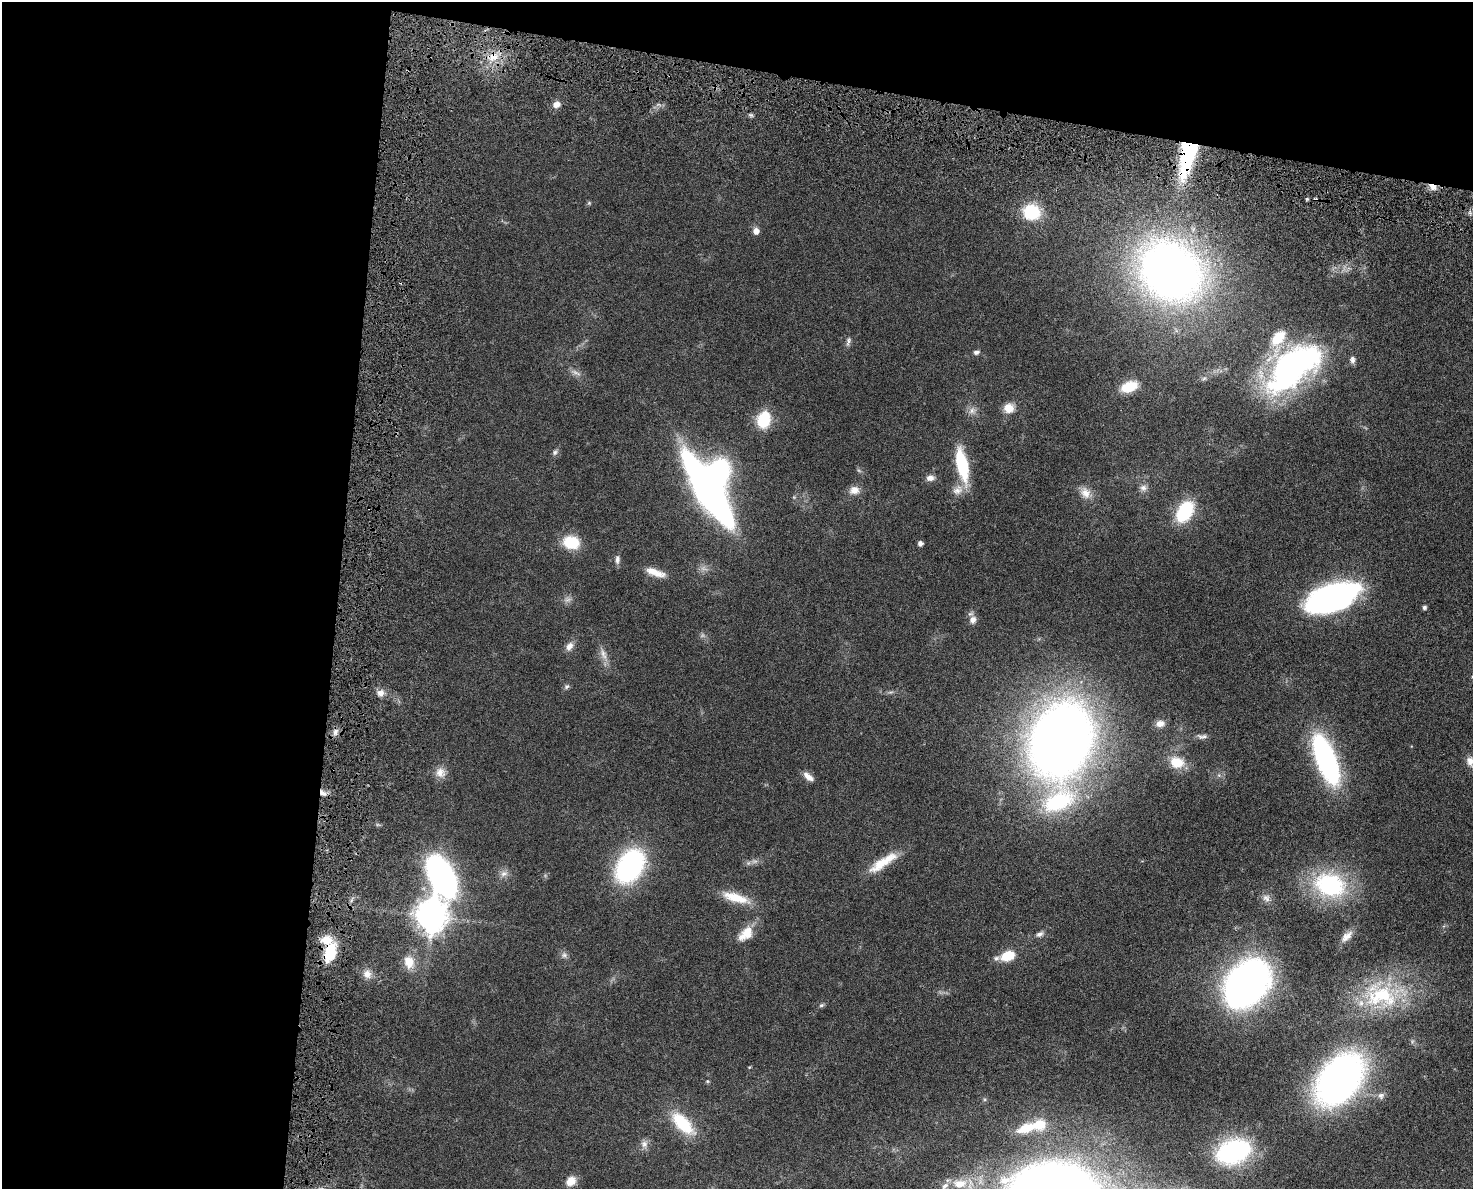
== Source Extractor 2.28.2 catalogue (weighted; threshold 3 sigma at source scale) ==
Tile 1 of 3 x 4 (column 1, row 1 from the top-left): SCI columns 194-1664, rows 3641-4827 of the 4909 x 4905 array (HDU 1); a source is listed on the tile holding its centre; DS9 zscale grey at full resolution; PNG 1475 x 1191 px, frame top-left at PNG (2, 2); no overlay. Shown black and unused: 29% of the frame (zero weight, under 4 of 8 exposures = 6% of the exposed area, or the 3 px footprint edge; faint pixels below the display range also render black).
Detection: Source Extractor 2.28.2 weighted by HDU 2 'WHT'; one run over the whole footprint, this tile lists its part. Background 0.0272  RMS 0.0022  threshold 0.00916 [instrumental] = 3 sigma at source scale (4.09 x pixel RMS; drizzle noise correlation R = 1.36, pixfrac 0.8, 0.05/0.05 arcsec/px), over >= 5 px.
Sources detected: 93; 3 too faint to see at this stretch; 1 inside a brighter object's white glare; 2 cosmic-ray / hot-pixel residue — not listed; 5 inside a brighter listed object's ellipse — not listed separately; the other 82 listed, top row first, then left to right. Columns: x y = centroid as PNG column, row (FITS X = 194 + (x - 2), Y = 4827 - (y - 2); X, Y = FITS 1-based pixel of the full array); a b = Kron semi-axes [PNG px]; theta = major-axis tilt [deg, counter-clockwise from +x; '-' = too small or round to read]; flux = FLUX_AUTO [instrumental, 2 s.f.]
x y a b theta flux
493 57 20 12 6 4.3
556 104 9 7 24 1.5
751 115 6 5 - 0.37
1187 156 42 14 77 23
1433 187 10 6 -33 1.4
1307 199 4 4 - 0.32
589 203 6 6 - 0.3
1032 212 17 15 -10 9.7
756 231 6 6 - 1.5
1171 272 55 46 -33 170
1278 338 24 15 53 5.7
848 341 13 6 76 0.72
976 352 7 5 13 0.63
1352 360 9 7 -86 0.78
1293 368 66 32 41 59
1129 387 16 10 19 5.8
1009 408 11 10 - 2.8
972 410 12 10 35 1.3
764 420 14 11 75 9.4
555 452 8 7 - 0.63
962 465 37 11 -78 12
930 478 11 8 8 1.2
1143 488 10 9 - 1.1
854 490 13 10 4 1.8
958 490 16 13 36 2.2
708 491 66 18 -58 110
1086 493 17 13 -50 2.5
794 497 5 5 - 0.25
1185 511 19 12 60 14
571 542 19 15 -14 6.2
920 543 4 4 - 0.89
617 559 12 6 89 0.79
655 572 24 8 -18 2.8
1332 598 46 21 21 65
567 600 11 7 18 0.91
1424 607 4 4 - 0.63
973 620 10 9 - 1.4
569 646 13 9 58 1.4
603 654 19 8 -68 1.7
567 686 8 6 44 0.52
890 692 9 3 5 0.45
381 693 9 8 - 1.3
1160 724 12 9 11 1.6
335 732 10 7 75 0.97
1202 736 16 7 -2 1
1061 740 49 38 69 300
1326 759 46 16 -69 47
1470 761 13 10 -73 1.5
1177 762 20 14 -16 4.9
440 773 14 13 - 2
808 776 15 7 -40 1.4
323 793 11 6 -39 1.1
1059 801 49 30 27 22
883 862 42 11 34 5.7
630 866 33 22 58 36
504 874 11 8 23 1.2
441 875 38 19 -69 77
1330 885 39 29 -15 23
735 898 37 11 -17 5.4
1266 898 12 10 -60 1.2
431 916 12 10 89 310
746 934 23 13 45 3.9
1040 934 11 7 27 0.83
1347 936 18 8 44 1.6
329 953 21 12 72 7.8
564 955 9 8 - 0.76
1008 956 12 8 20 6.1
409 962 17 13 -75 3.4
367 974 12 11 - 1.7
1247 983 31 22 51 170
1380 995 52 36 -13 21
821 1005 8 5 27 0.4
749 1067 4 4 - 0.18
1340 1079 46 30 51 99
707 1081 5 4 - 0.28
1381 1096 9 8 - 0.88
683 1123 37 16 -44 8.9
1026 1128 20 9 19 5.8
644 1144 11 10 - 1.2
1233 1152 36 24 20 28
571 1181 12 10 43 2.2
959 1184 19 11 2 3.5
Overlapping masked pixels (flux is a lower limit): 5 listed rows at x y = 493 57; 1187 156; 1433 187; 323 793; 329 953
Isophote crosses this tile's border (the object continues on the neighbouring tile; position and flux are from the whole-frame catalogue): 1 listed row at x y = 1470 761